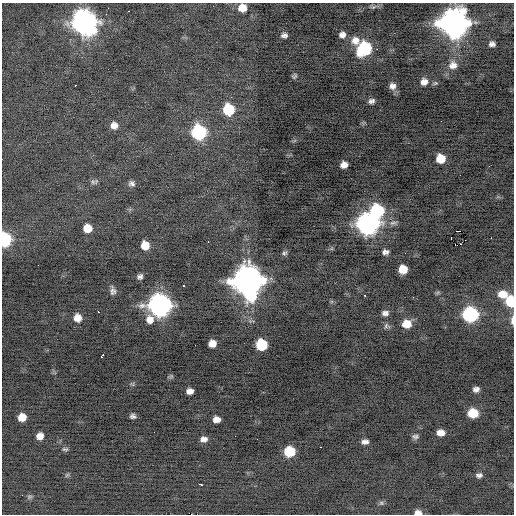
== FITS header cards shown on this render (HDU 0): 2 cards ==
NAXIS1  =                  512 / Axis length
NAXIS2  =                  512 / Axis length

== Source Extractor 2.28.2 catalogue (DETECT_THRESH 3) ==
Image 512 x 512 px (HDU 0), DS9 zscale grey, 1 PNG px = 1 image px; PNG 516 x 516 px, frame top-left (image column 1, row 512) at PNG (2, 3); no overlay
Background -0.275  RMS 0.78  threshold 2.35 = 3 sigma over >= 5 px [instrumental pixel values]
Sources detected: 91; all 91 listed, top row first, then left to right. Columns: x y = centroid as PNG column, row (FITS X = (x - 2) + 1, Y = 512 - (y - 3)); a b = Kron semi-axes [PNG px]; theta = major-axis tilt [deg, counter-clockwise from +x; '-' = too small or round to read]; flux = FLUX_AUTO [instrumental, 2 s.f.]
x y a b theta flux
373 7 5 5 - 87
108 8 2 2 - 86
242 8 8 8 - 580
128 11 3 2 - 200
106 14 2 2 - 110
84 22 12 11 - 41000
454 23 12 12 - 69000
284 35 6 5 - 180
342 35 6 6 - 270
355 40 11 10 - 460
492 44 6 5 - 180
365 48 10 9 - 5200
453 65 11 10 - 440
294 76 6 4 52 96
424 82 9 8 - 340
435 83 8 5 14 96
75 85 2 2 - 640
392 86 9 8 - 290
371 101 7 5 19 180
229 109 9 8 - 2400
114 125 8 8 - 360
199 132 9 9 - 7600
294 141 7 4 20 75
440 159 8 7 - 1000
344 165 7 6 - 370
489 166 2 2 - 150
93 182 8 7 - 140
132 183 8 7 - 180
377 211 9 9 - 5300
393 223 11 5 12 170
367 224 11 10 - 28000
87 228 7 7 - 740
458 231 3 2 - 6000
451 238 4 2 - 1100
491 238 2 2 - 540
5 239 9 7 -86 5600
465 240 3 2 - 110
208 242 2 2 - 180
455 244 3 2 - 160
461 244 3 2 - 130
145 245 7 7 - 790
385 252 6 5 - 190
284 253 7 5 16 97
405 253 2 2 - 75
403 269 7 7 - 860
140 277 6 5 - 160
247 281 13 12 - 82000
183 286 3 2 - 100
113 291 10 6 -82 200
437 292 8 3 19 71
502 294 11 8 1 810
365 295 3 2 - 170
413 297 2 2 - 38
510 301 8 7 - 2300
160 305 11 10 - 31000
98 312 2 2 - 200
385 313 7 5 5 200
470 314 9 8 - 8600
78 318 8 8 - 520
150 319 11 10 - 440
512 320 11 4 88 250
406 324 9 7 1 810
387 326 9 7 -15 140
212 343 7 6 - 480
195 345 2 2 - 170
261 345 8 8 - 2700
101 356 5 2 - 480
171 376 7 5 18 85
132 384 6 5 - 78
476 389 6 5 - 210
190 391 7 5 8 310
473 413 8 7 - 1500
133 416 6 4 -12 150
22 417 7 7 - 620
216 419 7 6 - 370
154 432 2 2 - 30
440 433 7 6 - 420
40 436 7 6 - 390
415 437 8 6 -6 150
204 439 8 7 - 260
365 442 7 5 3 220
320 447 3 2 - 75
65 449 8 5 0 100
289 451 8 7 - 2100
67 475 7 4 44 71
479 475 8 6 5 170
201 484 5 3 - 410
22 495 2 2 - 77
29 497 7 5 1 100
381 503 7 5 -21 110
418 512 8 6 0 260
At the frame edge (FLAGS 8, measured only in part): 5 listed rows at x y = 242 8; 5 239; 510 301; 512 320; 418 512